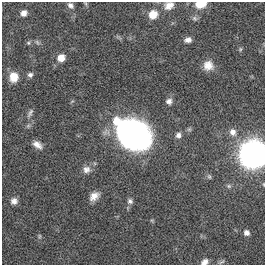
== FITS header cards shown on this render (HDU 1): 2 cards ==
NAXIS1  =                  263
NAXIS2  =                  263

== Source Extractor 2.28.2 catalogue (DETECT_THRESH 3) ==
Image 263 x 263 px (HDU 1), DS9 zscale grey, 1 PNG px = 1 image px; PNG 267 x 267 px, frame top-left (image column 1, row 263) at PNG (2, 2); no overlay
Background 0.00408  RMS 0.033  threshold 0.099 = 3 sigma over >= 5 px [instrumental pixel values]
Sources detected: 33; all 33 listed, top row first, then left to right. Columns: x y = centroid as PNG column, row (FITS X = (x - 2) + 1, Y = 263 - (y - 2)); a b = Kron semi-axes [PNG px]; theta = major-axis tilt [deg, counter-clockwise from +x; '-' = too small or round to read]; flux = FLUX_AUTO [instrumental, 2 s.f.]
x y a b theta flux
86 4 6 4 -71 2.7
200 4 10 6 10 38
70 5 8 6 -40 7.4
169 5 13 10 21 18
24 13 7 6 - 11
153 15 8 8 - 33
195 18 7 6 - 5.5
188 40 8 6 14 9.7
37 42 9 4 -55 4.2
28 43 6 5 - 3.6
240 49 5 5 - 3
61 58 7 7 - 26
208 65 12 11 - 23
30 75 7 6 - 6.8
14 77 11 9 81 29
169 101 7 6 - 9.5
30 113 12 5 61 7
233 132 10 8 -60 15
133 133 26 20 -32 900
178 135 8 7 - 8.8
37 145 12 7 -38 14
253 153 11 7 -7 1700
253 156 12 9 28 2200
86 169 11 10 - 14
209 177 8 5 -63 4.2
229 186 7 5 0 4.9
94 196 11 8 41 19
14 201 8 8 - 11
130 201 7 7 - 6.7
246 233 7 6 - 9.7
39 236 6 4 90 3
205 262 9 6 29 10
222 262 9 4 35 3.9
At the frame edge (FLAGS 8, measured only in part): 4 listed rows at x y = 200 4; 169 5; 253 156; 205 262